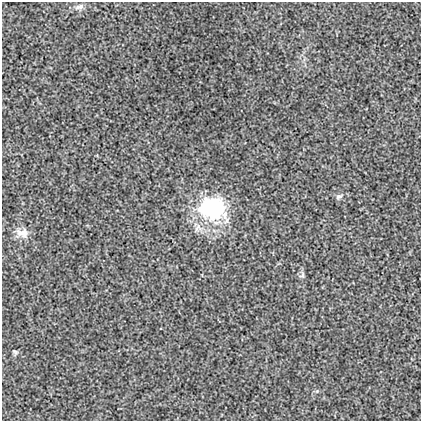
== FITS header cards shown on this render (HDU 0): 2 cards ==
NAXIS1  =                  419
NAXIS2  =                  419

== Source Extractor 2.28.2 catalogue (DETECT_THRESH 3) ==
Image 419 x 419 px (HDU 0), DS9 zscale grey, 1 PNG px = 1 image px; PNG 423 x 423 px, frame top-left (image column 1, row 419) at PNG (2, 2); no overlay
Background 0.00131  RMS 0.017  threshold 0.0504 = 3 sigma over >= 5 px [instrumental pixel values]
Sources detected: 6; all 6 listed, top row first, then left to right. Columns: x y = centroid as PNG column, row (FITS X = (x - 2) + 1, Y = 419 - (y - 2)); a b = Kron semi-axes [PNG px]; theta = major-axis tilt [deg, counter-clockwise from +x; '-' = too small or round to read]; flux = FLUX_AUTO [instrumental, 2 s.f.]
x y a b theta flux
79 7 15 7 15 5.2
339 196 10 6 28 3.1
213 208 37 30 -15 100
22 233 17 12 2 12
302 275 9 6 58 2.7
15 352 8 6 -43 2.2